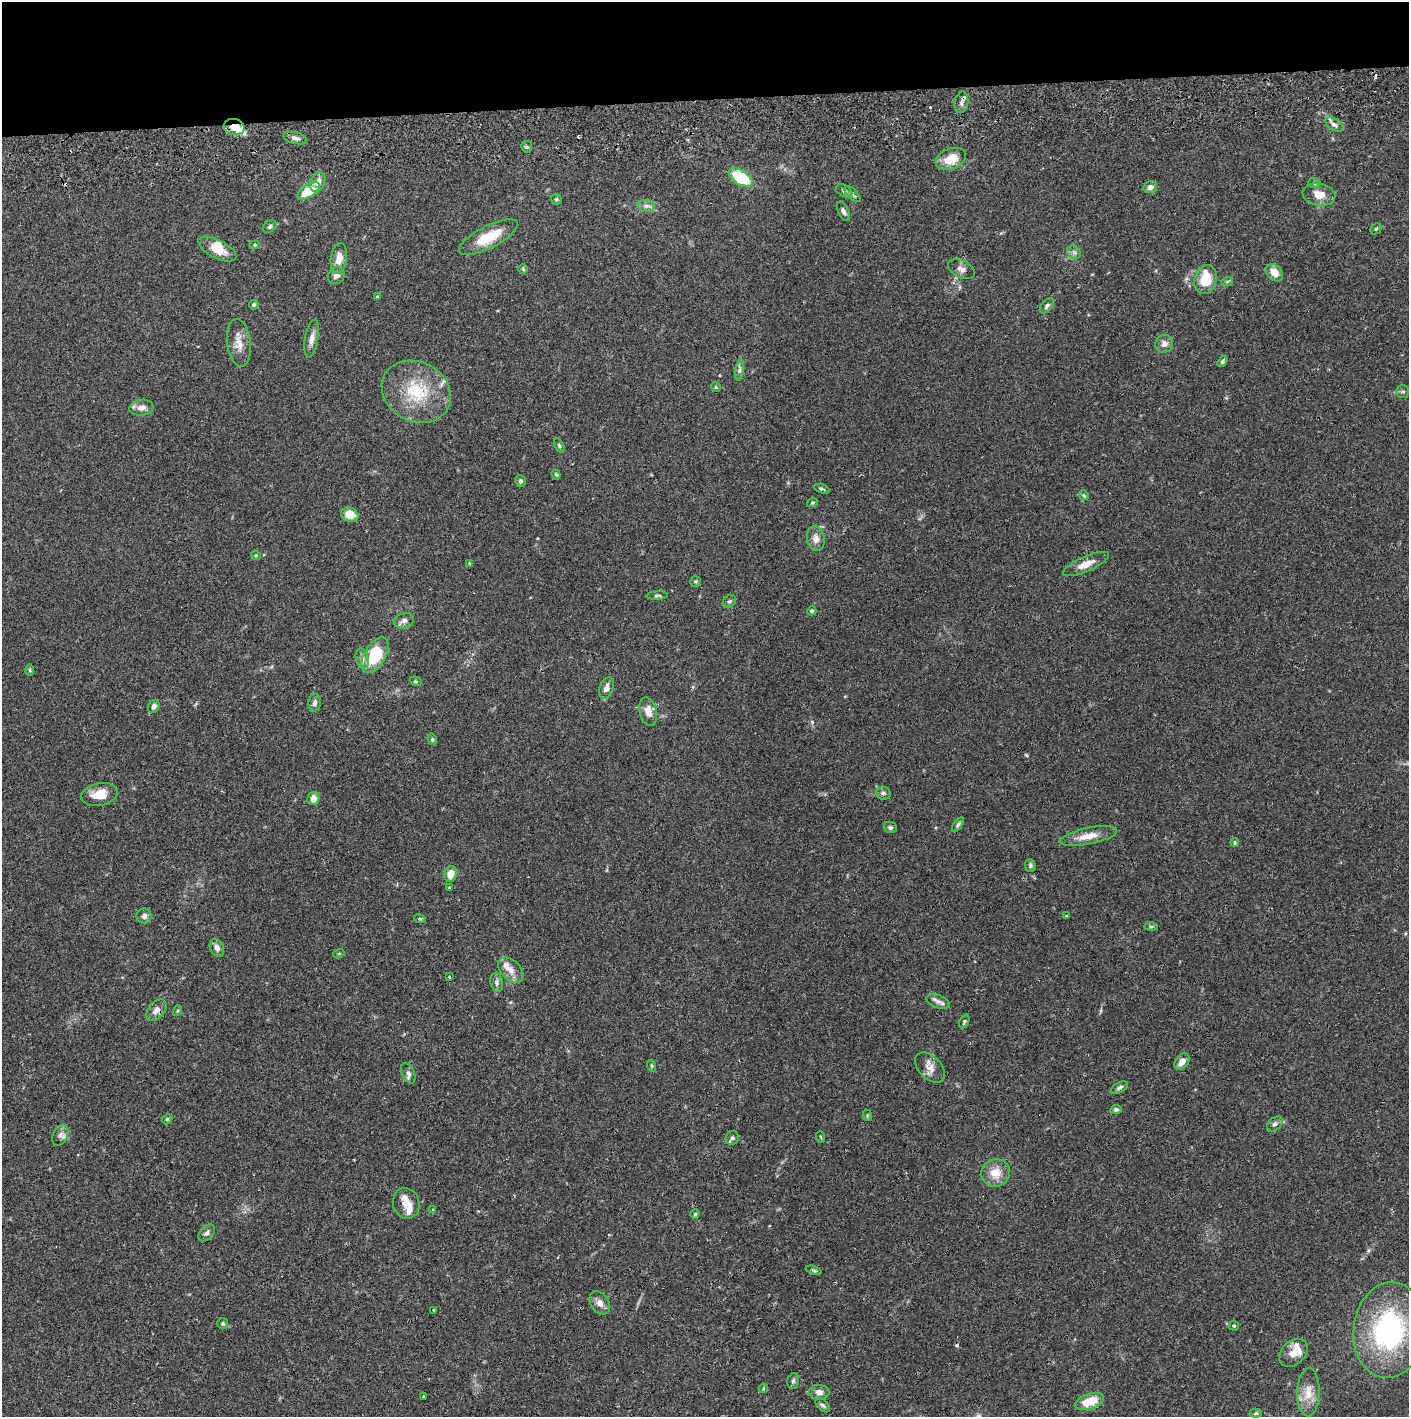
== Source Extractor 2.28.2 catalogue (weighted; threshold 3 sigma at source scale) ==
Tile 2 of 3 x 3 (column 2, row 1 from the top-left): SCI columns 1410-2816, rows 2886-4300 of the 4229 x 4358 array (HDU 1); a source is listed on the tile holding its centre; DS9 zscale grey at full resolution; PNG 1411 x 1419 px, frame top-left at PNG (2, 2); each listed source drawn as its Kron ellipse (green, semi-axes under 4 px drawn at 4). Shown black and unused: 7% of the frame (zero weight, under 2 of 3 exposures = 3% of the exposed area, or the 3 px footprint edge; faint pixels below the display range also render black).
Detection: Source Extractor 2.28.2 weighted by HDU 2 'WHT'; one run over the whole footprint, this tile lists its part. Background 0.0678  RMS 0.0049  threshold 0.0219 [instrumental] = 3 sigma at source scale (4.5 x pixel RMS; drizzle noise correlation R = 1.50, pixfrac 1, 0.05/0.05 arcsec/px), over >= 5 px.
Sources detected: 134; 3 cosmic-ray / hot-pixel residue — neither listed nor drawn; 9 inside a brighter listed object's ellipse — not listed separately; the other 122 listed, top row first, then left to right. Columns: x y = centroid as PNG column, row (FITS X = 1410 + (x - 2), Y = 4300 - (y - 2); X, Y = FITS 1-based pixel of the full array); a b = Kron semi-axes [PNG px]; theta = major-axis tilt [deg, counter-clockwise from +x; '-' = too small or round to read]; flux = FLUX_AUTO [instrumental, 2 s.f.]
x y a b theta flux
961 102 11 7 81 2.3
1334 124 10 5 -31 1.7
234 127 10 8 -14 6
295 138 12 5 -14 2.2
527 147 6 5 - 0.9
951 159 16 10 21 9.3
741 177 13 7 -32 24
318 182 10 7 65 3.1
1314 183 6 5 - 0.82
1150 187 7 6 - 2.5
309 191 12 6 32 14
844 191 9 5 -30 1.2
853 194 10 5 -46 1.2
1319 195 16 11 -10 5.9
556 199 5 5 - 0.8
646 206 8 6 -7 1.7
843 211 10 5 -65 1.4
270 226 7 5 35 1.1
1376 229 6 5 - 0.61
488 237 32 11 27 15
254 245 4 4 - 0.58
217 249 21 9 -26 7.5
1074 252 7 6 - 1.4
339 258 15 8 82 5.5
523 269 5 4 - 0.57
961 269 14 8 -26 2.6
1274 273 10 7 -47 4.9
336 276 9 8 - 2.2
1206 279 15 11 74 15
1227 282 6 4 19 0.71
377 297 4 4 - 0.68
254 305 5 4 - 0.94
1047 306 9 5 49 1.2
312 338 19 6 80 3.1
239 343 24 11 -83 5.8
1164 344 9 8 - 2.7
1222 361 6 4 58 1
740 370 10 4 79 1.3
716 387 5 4 - 0.6
1402 391 6 6 - 1
416 392 36 29 -29 26
141 408 12 8 6 3.2
559 445 8 4 -63 0.71
556 475 5 4 - 0.68
520 481 6 5 - 1.3
822 489 8 4 -18 0.83
1084 495 5 4 - 0.61
812 503 5 4 - 0.52
350 515 9 7 -19 6.6
816 539 12 9 -79 3.3
256 555 5 4 - 0.56
470 563 4 4 - 1.1
1086 564 25 7 23 6.1
695 581 5 5 - 0.7
657 596 11 4 4 0.92
729 601 7 6 - 0.97
812 611 4 4 - 0.78
404 621 10 7 15 2
375 655 20 10 60 21
362 659 10 6 -74 2
30 670 6 4 -89 0.61
416 681 6 4 -21 0.63
606 688 11 6 70 3
315 703 9 6 82 1.5
154 706 7 5 55 2
648 712 14 8 -76 4.6
432 739 5 4 - 0.75
883 793 7 6 - 1.3
99 795 18 11 12 8.3
313 798 6 6 - 3.7
958 825 8 4 53 0.98
890 827 7 5 -23 0.94
1088 836 29 8 11 6.7
1235 843 4 4 - 0.68
1030 865 6 5 - 1
450 874 8 6 76 5.3
449 888 3 3 - 1.5
144 916 8 7 - 1.8
1066 916 4 4 - 0.4
420 919 6 3 -18 0.58
1151 927 6 4 -1 0.69
217 948 9 6 -63 2.1
339 953 5 3 - 0.42
511 970 15 9 -45 3.7
449 977 4 3 - 1.5
497 982 10 6 -78 1.5
938 1001 12 6 -21 2.1
156 1010 12 8 49 3.2
177 1011 5 3 - 0.5
964 1021 7 4 64 0.87
1182 1061 9 6 52 4.2
652 1066 6 3 -71 0.55
930 1068 18 11 -46 4.3
408 1073 11 6 -66 1.8
1120 1087 9 5 28 1.3
1116 1109 6 4 10 0.88
867 1115 6 4 -72 0.6
167 1119 5 4 - 0.61
1275 1124 9 6 44 1.5
60 1135 11 7 65 2
821 1137 6 3 -71 0.44
732 1138 7 6 - 1.3
995 1173 14 13 - 7.2
406 1203 15 13 -71 5.1
433 1210 4 3 - 2
695 1214 4 4 - 0.61
207 1233 10 6 46 1.6
814 1270 8 4 -18 0.77
600 1303 12 9 -57 3
433 1310 3 2 - 0.89
223 1323 5 5 - 0.74
1234 1326 5 5 - 0.56
1389 1330 48 36 83 77
1293 1353 16 11 42 5.5
793 1381 8 5 74 0.95
763 1388 5 4 - 0.5
819 1392 10 7 -3 2.5
1308 1392 24 11 89 6.9
424 1396 3 3 - 2.3
1090 1401 15 7 19 11
823 1405 9 5 -43 1.2
1256 1413 6 4 -2 0.79
Overlapping masked pixels (flux is a lower limit): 2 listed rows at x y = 961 102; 234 127